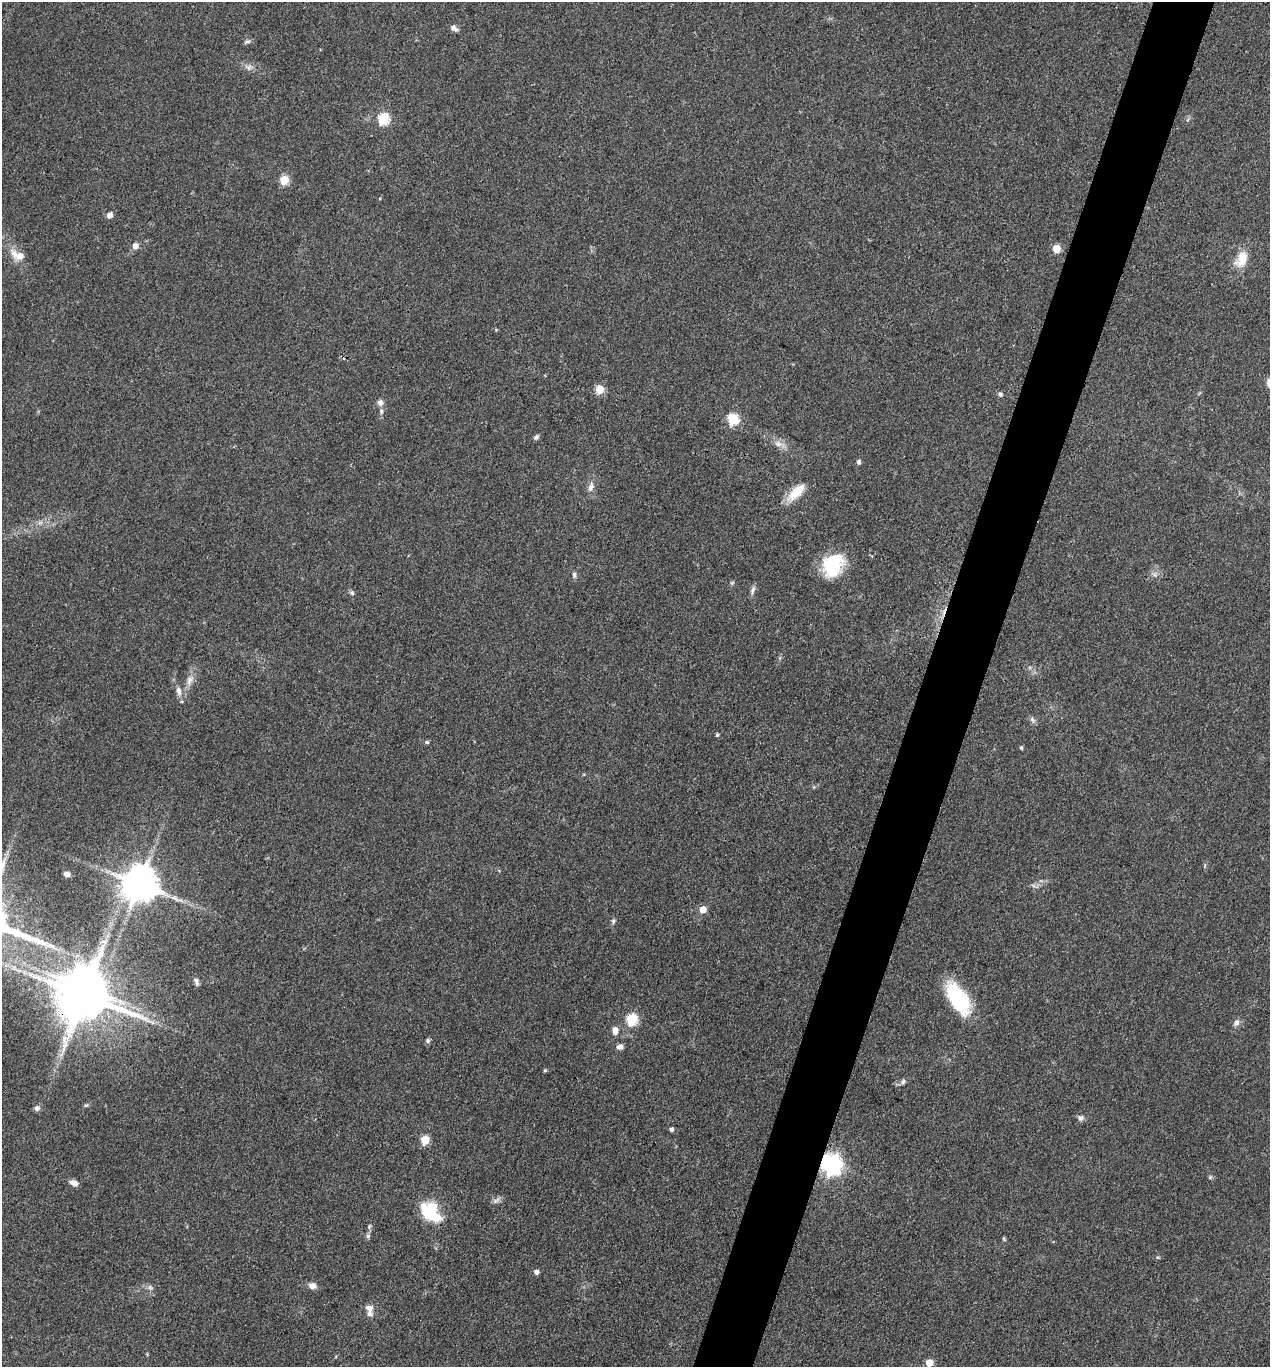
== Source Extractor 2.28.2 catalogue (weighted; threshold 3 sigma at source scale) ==
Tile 10 of 4 x 4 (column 2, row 3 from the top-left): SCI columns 1536-2803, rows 1366-2730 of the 5474 x 5460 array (HDU 1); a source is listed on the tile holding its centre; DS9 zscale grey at full resolution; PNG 1272 x 1369 px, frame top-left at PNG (2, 2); no overlay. Shown black and unused: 5% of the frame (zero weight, under 3 of 4 exposures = <1% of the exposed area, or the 3 px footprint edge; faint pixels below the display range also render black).
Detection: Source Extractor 2.28.2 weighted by HDU 2 'WHT'; one run over the whole footprint, this tile lists its part. Background 0.0922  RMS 0.0059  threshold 0.0264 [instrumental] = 3 sigma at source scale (4.5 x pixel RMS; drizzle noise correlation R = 1.50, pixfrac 1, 0.05/0.05 arcsec/px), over >= 5 px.
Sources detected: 75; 1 too faint to see at this stretch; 2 inside a brighter object's white glare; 1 cosmic-ray / hot-pixel residue — not listed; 2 inside a brighter listed object's ellipse — not listed separately; the other 69 listed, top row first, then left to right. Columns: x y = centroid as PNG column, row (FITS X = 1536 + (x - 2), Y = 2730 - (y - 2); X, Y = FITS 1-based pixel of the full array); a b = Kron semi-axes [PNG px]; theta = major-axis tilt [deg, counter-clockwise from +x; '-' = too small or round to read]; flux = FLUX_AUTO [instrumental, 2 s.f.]
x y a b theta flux
454 28 11 6 -38 2.5
247 42 10 4 17 1.3
248 67 13 8 -29 3.2
383 119 6 6 - 50
284 180 5 5 - 27
380 198 4 3 - 0.51
109 215 7 6 - 3.3
135 246 8 7 - 3.3
1056 249 5 5 - 15
19 256 17 9 -25 9.3
1242 262 22 12 20 7.7
496 330 6 3 -19 0.63
600 389 5 5 - 17
1000 394 6 5 - 1.7
380 403 8 8 - 2.6
381 411 9 5 -81 1.8
733 419 6 6 - 49
536 437 7 6 - 1.4
779 444 18 8 -21 4.9
859 462 6 5 - 1.4
591 487 14 7 73 3.6
795 493 25 13 44 12
40 523 7 6 - 1.7
833 565 27 21 55 30
574 575 8 5 -83 1.5
732 583 6 5 - 0.9
753 590 12 6 70 2.1
352 593 8 6 -56 1.3
190 680 16 9 66 5.1
179 691 14 7 -80 3.6
1032 720 10 6 -54 1.7
717 735 5 4 - 0.87
427 742 6 5 - 0.96
1021 748 5 4 - 0.82
1205 865 6 4 72 0.74
67 874 6 5 - 2.7
139 884 10 10 - 1700
1034 886 8 4 -19 1.3
703 909 5 5 - 9
613 921 7 5 68 1.3
14 968 9 5 -70 2.2
196 982 11 5 -71 2
84 996 16 12 -10 3500
958 998 40 18 -58 40
632 1019 6 6 - 48
1236 1023 10 7 65 2.5
615 1030 9 6 -89 3.9
428 1041 6 6 - 1.2
620 1047 8 6 6 2.7
545 1070 4 4 - 0.84
903 1082 8 6 33 1.8
86 1105 6 4 28 0.91
37 1108 8 8 - 2
1081 1118 8 8 - 2.2
671 1129 4 4 - 1.7
425 1140 5 5 - 23
832 1165 8 7 - 290
1210 1177 6 5 - 0.92
74 1183 10 6 -22 3.7
496 1200 12 5 34 2.1
430 1212 30 18 -47 24
369 1227 7 5 74 1.3
368 1236 7 6 - 1.2
1004 1239 5 4 - 0.8
1158 1257 6 3 17 0.68
536 1272 5 5 - 2.3
312 1286 9 7 -17 3.4
369 1308 11 10 - 3.4
929 1363 5 5 - 13
Overlapping masked pixels (flux is a lower limit): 2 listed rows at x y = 84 996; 832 1165